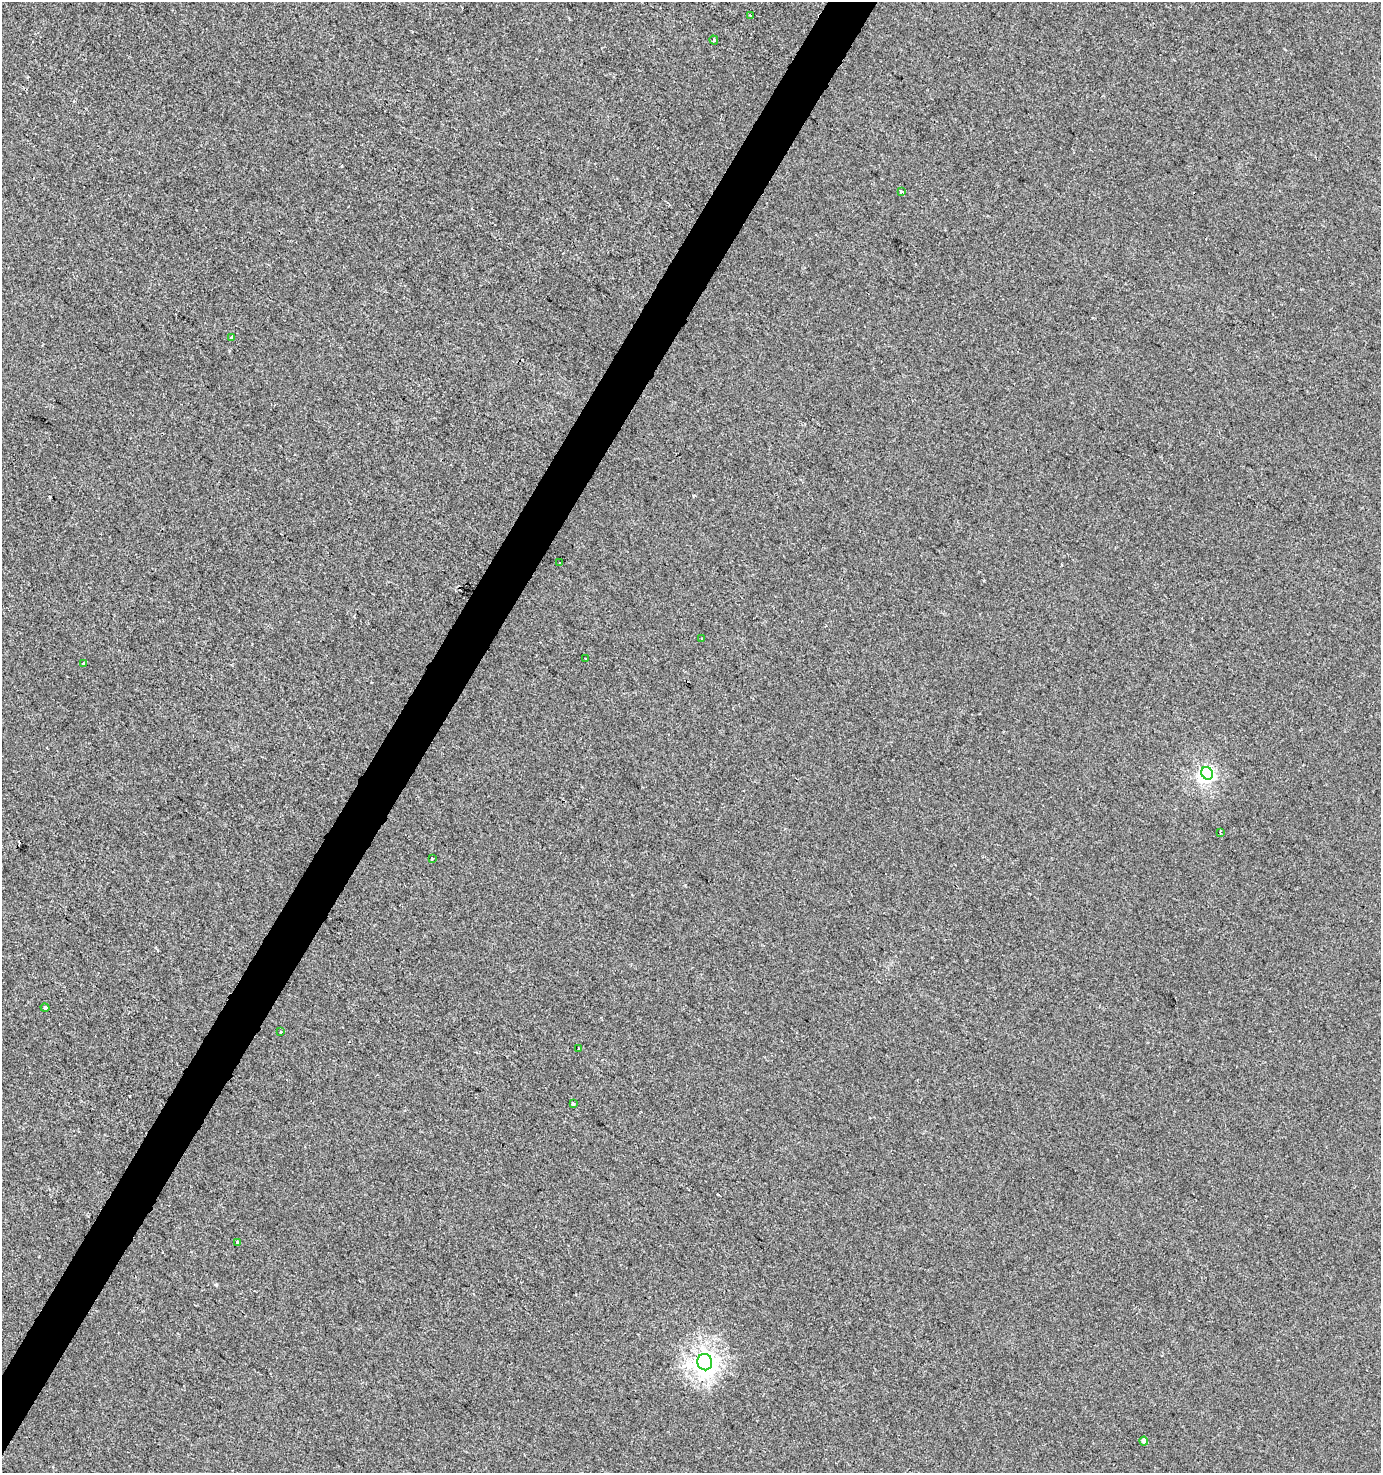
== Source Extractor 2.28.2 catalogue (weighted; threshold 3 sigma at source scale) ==
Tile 7 of 4 x 4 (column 3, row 2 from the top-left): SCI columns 3013-4391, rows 2945-4415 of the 5959 x 5893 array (HDU 1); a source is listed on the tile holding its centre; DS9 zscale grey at full resolution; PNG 1383 x 1475 px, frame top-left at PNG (2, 2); each listed source drawn as its Kron ellipse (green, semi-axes under 4 px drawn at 4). Shown black and unused: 3% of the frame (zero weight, under 2 of 3 exposures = <1% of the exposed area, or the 3 px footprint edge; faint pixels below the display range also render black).
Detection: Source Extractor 2.28.2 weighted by HDU 2 'WHT'; one run over the whole footprint, this tile lists its part. Background -2.67e-04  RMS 0.0042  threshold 0.0188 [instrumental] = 3 sigma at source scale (4.5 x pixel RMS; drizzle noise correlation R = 1.50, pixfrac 1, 0.0396/0.0396 arcsec/px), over >= 5 px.
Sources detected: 19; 1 inside a brighter object's white glare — neither listed nor drawn; the other 18 listed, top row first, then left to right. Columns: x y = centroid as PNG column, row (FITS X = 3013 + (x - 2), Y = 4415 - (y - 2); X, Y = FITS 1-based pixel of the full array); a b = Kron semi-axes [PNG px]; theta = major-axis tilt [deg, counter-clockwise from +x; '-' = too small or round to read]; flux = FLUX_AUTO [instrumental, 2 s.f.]
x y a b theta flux
750 15 3 2 - 0.81
714 40 4 3 - 0.54
901 191 3 3 - 2.9
232 337 3 3 - 1.4
559 563 3 2 - 0.35
702 639 3 2 - 0.38
586 659 3 2 - 0.41
83 663 3 3 - 2.4
1207 773 7 5 -58 55
1220 833 3 2 - 0.85
432 858 3 3 - 1.5
45 1008 4 4 - 3.2
280 1032 2 2 - 0.4
579 1049 3 2 - 0.77
573 1104 3 3 - 1.4
238 1242 3 3 - 2.3
705 1362 8 7 - 240
1144 1441 4 4 - 1.3
Unlisted compact peaks at least as high as the median listed source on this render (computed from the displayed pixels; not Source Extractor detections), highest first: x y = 216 1285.